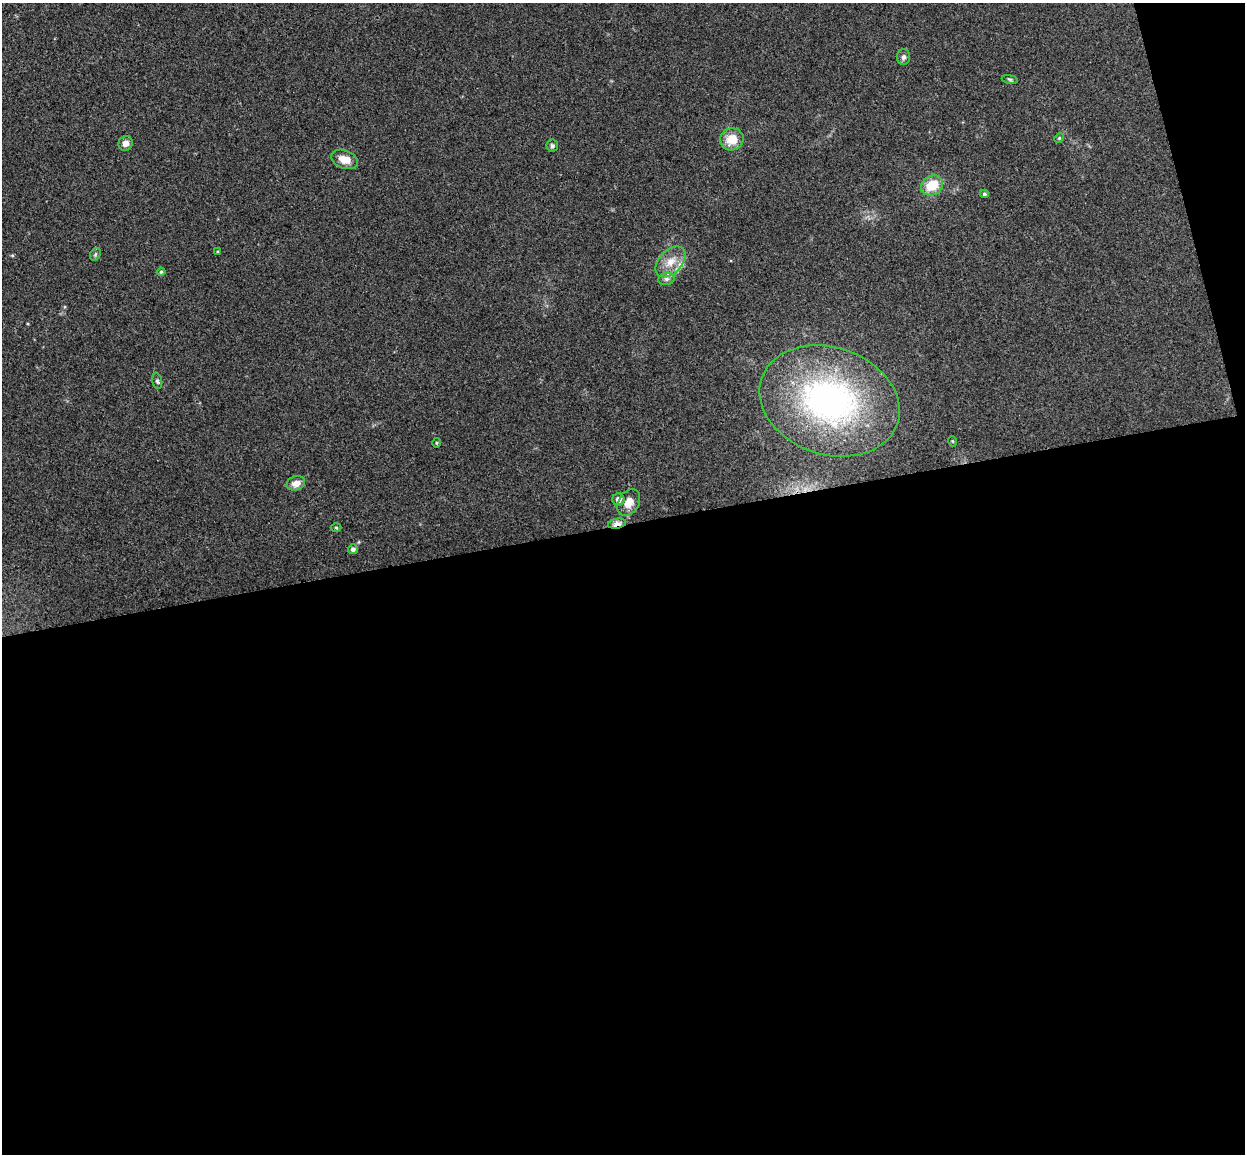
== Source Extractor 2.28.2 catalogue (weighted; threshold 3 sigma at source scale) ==
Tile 16 of 4 x 4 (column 4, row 4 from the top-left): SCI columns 3787-5029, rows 154-1305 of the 5086 x 5029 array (HDU 1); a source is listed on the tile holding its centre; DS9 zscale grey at full resolution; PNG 1247 x 1156 px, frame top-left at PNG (2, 3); each listed source drawn as its Kron ellipse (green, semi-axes under 4 px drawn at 4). Shown black and unused: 56% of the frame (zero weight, under 3 of 4 exposures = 5% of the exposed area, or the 3 px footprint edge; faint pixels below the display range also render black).
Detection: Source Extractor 2.28.2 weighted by HDU 2 'WHT'; one run over the whole footprint, this tile lists its part. Background 0.0705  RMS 0.0075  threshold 0.0339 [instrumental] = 3 sigma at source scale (4.5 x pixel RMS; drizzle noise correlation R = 1.50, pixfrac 1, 0.05/0.05 arcsec/px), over >= 5 px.
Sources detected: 26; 2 inside a brighter listed object's ellipse — not listed separately; the other 24 listed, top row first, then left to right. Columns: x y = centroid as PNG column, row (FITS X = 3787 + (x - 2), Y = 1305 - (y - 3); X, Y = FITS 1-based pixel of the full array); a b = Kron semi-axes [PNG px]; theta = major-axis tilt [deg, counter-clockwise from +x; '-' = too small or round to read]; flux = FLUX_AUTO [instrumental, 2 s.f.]
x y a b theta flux
903 57 8 7 - 2.1
1010 79 8 4 -9 1.1
1059 138 5 4 - 0.84
732 139 12 11 - 13
126 143 7 7 - 4.8
552 146 6 6 - 1.6
344 159 14 9 -21 9
932 185 11 9 32 17
984 194 4 4 - 1.3
218 251 4 3 - 0.72
95 254 7 5 60 1.2
671 262 18 11 46 10
161 272 4 4 - 1.1
666 279 8 6 14 2.4
157 381 8 5 -78 1.5
829 401 72 53 -19 200
952 441 5 3 - 0.66
437 443 5 3 - 0.81
296 483 9 7 18 6
618 499 6 6 - 4.9
629 503 14 10 59 7.9
617 524 9 5 10 7.6
336 528 5 3 - 0.86
353 549 5 5 - 2.3
Overlapping masked pixels (flux is a lower limit): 1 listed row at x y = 617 524